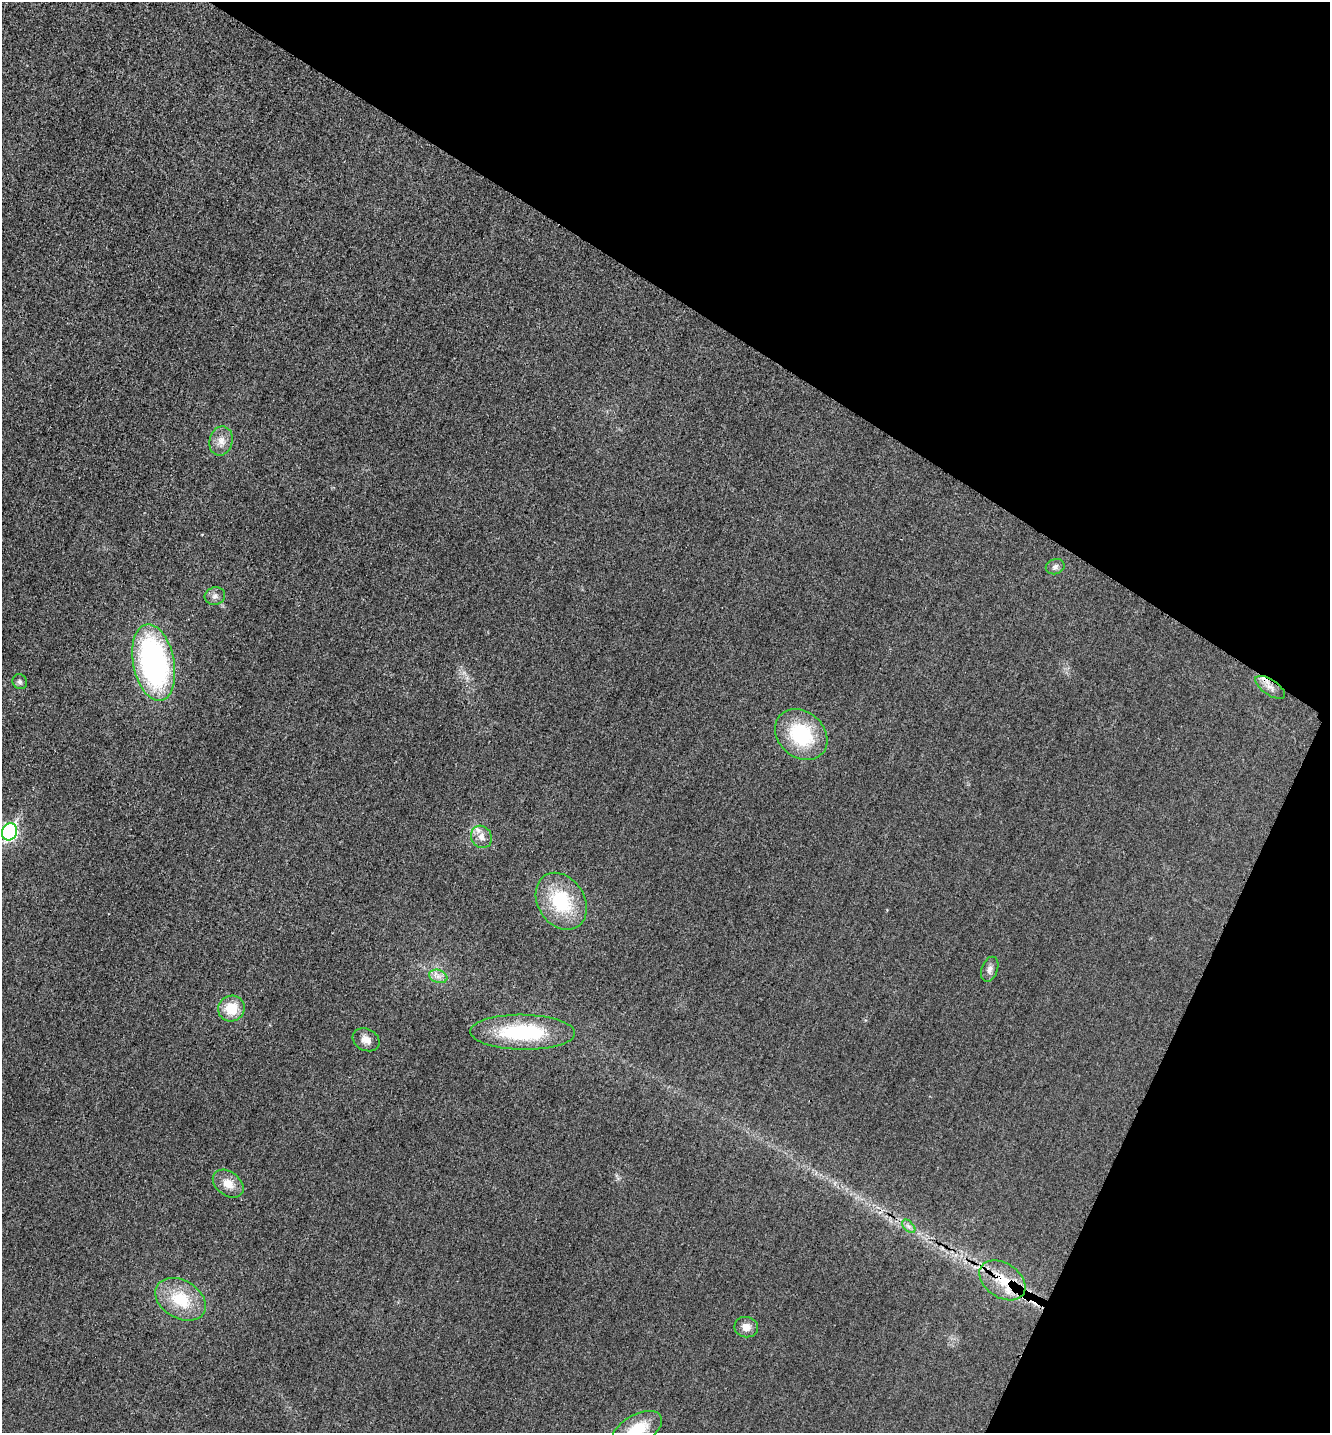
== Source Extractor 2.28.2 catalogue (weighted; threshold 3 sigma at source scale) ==
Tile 8 of 4 x 4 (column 4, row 2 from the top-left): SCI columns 4148-5475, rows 2886-4316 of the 5778 x 5772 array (HDU 1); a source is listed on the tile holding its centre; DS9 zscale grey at full resolution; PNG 1332 x 1435 px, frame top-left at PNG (2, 2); each listed source drawn as its Kron ellipse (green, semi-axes under 4 px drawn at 4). Shown black and unused: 28% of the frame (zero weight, under 3 of 4 exposures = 2% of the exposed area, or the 3 px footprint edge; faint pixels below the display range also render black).
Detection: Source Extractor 2.28.2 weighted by HDU 2 'WHT'; one run over the whole footprint, this tile lists its part. Background 0.0185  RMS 0.0056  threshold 0.0254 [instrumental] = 3 sigma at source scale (4.5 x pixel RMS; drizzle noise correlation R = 1.50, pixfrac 1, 0.05/0.05 arcsec/px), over >= 5 px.
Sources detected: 23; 2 inside a brighter listed object's ellipse — not listed separately; the other 21 listed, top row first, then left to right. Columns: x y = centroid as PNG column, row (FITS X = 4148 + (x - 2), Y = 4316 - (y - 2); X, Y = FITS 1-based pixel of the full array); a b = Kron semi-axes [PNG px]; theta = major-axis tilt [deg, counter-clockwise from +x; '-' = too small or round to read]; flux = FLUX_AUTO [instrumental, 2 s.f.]
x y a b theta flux
221 441 15 11 77 5.5
1055 567 9 7 15 2.1
215 596 10 8 15 2.6
154 662 39 20 -79 140
20 682 8 7 - 1.5
1270 687 17 7 -34 4.3
801 734 28 23 -41 40
10 832 9 7 63 110
481 837 11 10 - 4.2
561 901 30 23 -57 35
990 969 13 8 70 2.7
438 976 9 6 -17 2.8
231 1008 13 12 - 14
523 1032 52 17 -1 49
366 1040 14 11 -26 4.7
228 1184 17 12 -37 7.3
909 1226 8 5 -46 1.7
1002 1280 25 17 -33 17
181 1299 27 19 -31 24
746 1327 12 10 -10 4.6
637 1429 27 14 29 21
Overlapping masked pixels (flux is a lower limit): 2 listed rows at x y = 1270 687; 1002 1280
Isophote crosses this tile's border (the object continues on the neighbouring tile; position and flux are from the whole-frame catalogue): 2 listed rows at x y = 10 832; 637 1429